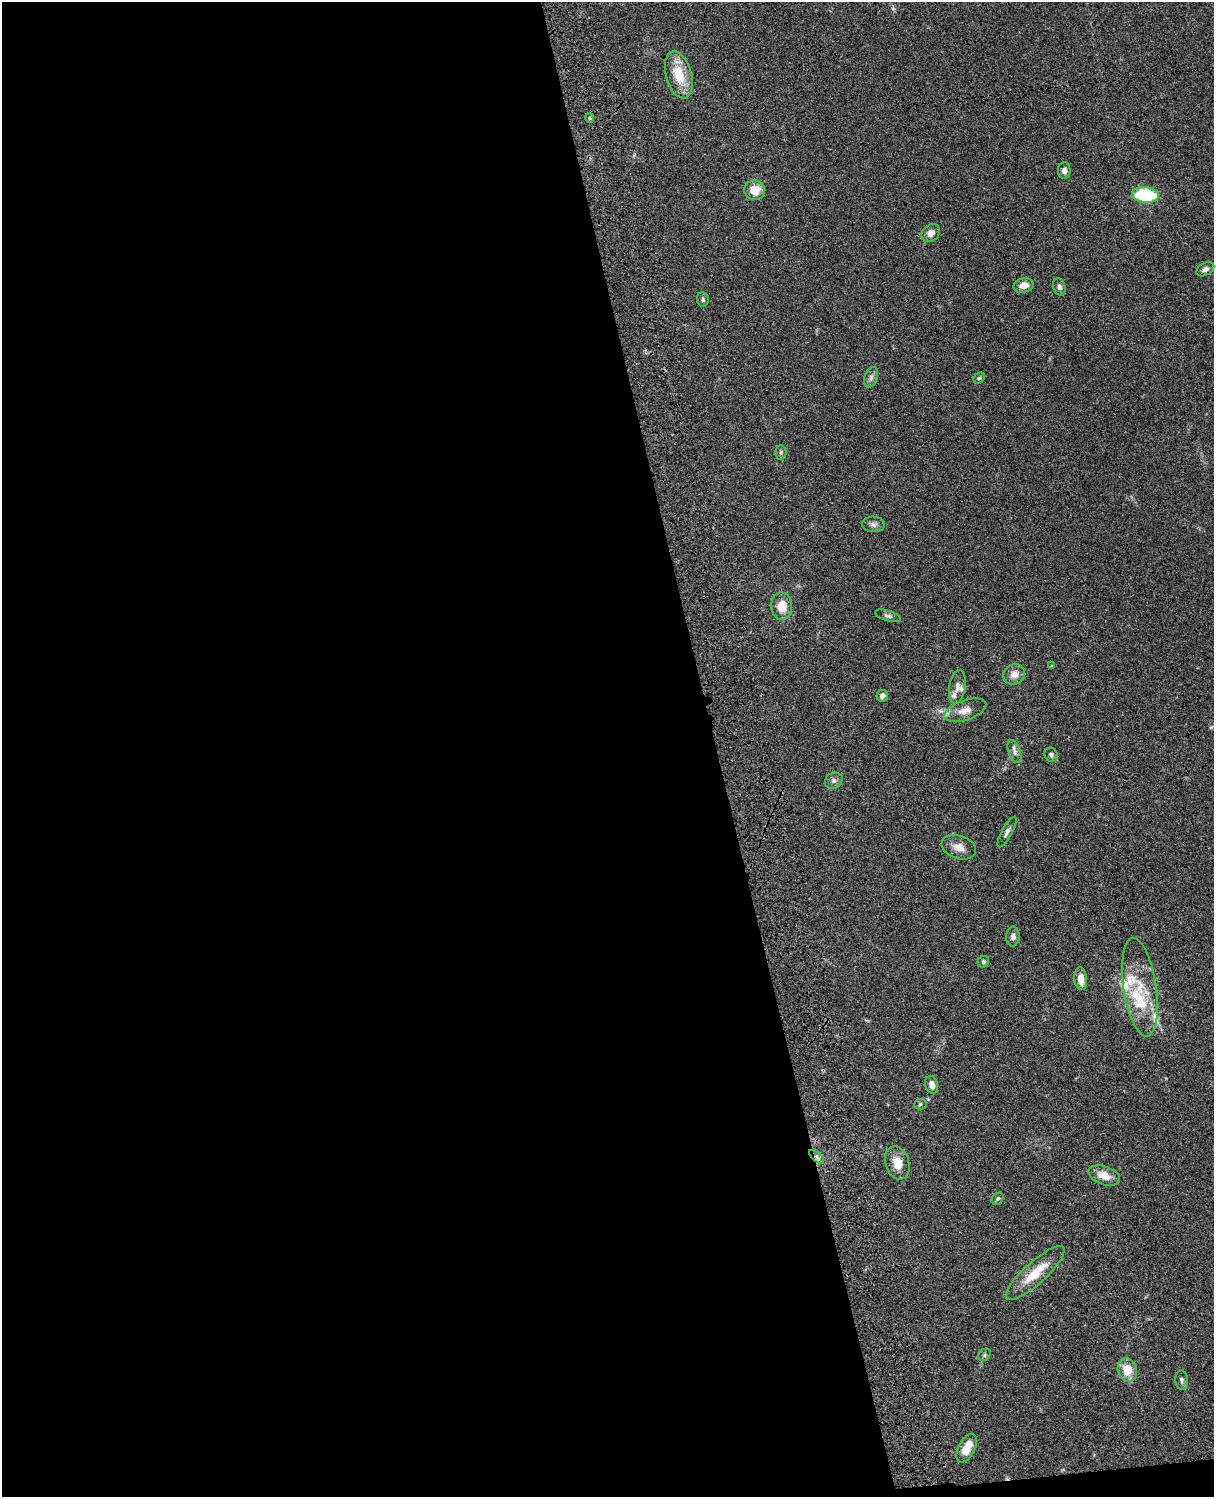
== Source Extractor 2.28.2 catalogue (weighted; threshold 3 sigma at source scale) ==
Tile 9 of 4 x 3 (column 1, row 3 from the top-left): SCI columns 122-1333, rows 278-1772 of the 5086 x 4926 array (HDU 1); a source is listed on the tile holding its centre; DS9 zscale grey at full resolution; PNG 1216 x 1499 px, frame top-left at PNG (2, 2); each listed source drawn as its Kron ellipse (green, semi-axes under 4 px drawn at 4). Shown black and unused: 59% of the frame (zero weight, under 3 of 4 exposures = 6% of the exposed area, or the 3 px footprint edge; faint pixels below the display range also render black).
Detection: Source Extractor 2.28.2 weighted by HDU 2 'WHT'; one run over the whole footprint, this tile lists its part. Background 0.0794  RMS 0.0058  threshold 0.0262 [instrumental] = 3 sigma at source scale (4.5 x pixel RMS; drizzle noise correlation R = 1.50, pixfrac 1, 0.05/0.05 arcsec/px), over >= 5 px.
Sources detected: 48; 1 cosmic-ray / hot-pixel residue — neither listed nor drawn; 6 inside a brighter listed object's ellipse — not listed separately; the other 41 listed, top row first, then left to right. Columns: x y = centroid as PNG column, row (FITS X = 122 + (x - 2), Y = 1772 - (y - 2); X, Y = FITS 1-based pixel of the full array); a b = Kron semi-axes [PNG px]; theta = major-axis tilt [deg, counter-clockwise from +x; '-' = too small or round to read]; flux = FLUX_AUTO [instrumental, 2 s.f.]
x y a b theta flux
679 75 24 13 -74 16
590 118 5 4 - 0.7
1064 171 8 6 90 2.3
755 190 10 10 - 10
1145 195 13 8 -4 36
931 233 10 8 43 3.4
1205 269 10 6 29 2
1024 285 10 7 14 4.7
1059 287 9 6 -74 1.6
703 299 7 5 -85 1.3
871 377 10 6 71 2.1
979 378 6 5 - 0.86
781 452 7 5 90 1.2
873 524 11 7 -2 2.4
782 606 14 10 -86 9.3
888 616 13 5 -16 1.6
1051 666 3 3 - 0.51
1014 674 11 10 - 4.5
957 687 17 8 81 3.7
882 696 6 5 - 2.3
965 710 22 10 19 6.2
1015 751 12 6 -71 2.3
1051 755 7 6 - 1.5
834 781 9 7 30 2.1
1007 832 17 5 61 2.2
959 847 18 11 -18 5.6
1013 937 10 7 86 2.5
983 962 6 5 - 1.1
1081 979 11 6 -85 5.2
1140 987 50 16 -81 23
932 1085 9 6 -75 3.9
920 1104 6 5 - 0.94
817 1157 9 4 -42 2
897 1163 17 12 -73 8.5
1104 1175 16 9 -19 7.2
998 1199 7 5 44 1
1035 1273 38 11 42 16
985 1355 7 5 43 1.2
1127 1370 12 9 -73 11
1182 1380 9 6 -83 1.7
967 1448 16 8 63 8.5
Overlapping masked pixels (flux is a lower limit): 1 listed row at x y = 817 1157